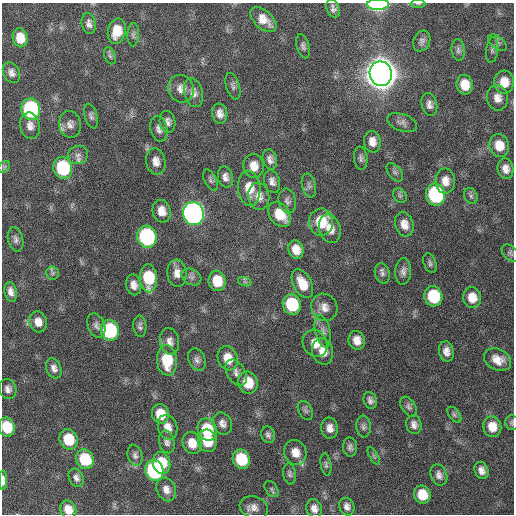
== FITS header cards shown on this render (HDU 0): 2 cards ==
NAXIS1  =                  512 / Axis length
NAXIS2  =                  512 / Axis length

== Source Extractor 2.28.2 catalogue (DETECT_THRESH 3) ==
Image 512 x 512 px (HDU 0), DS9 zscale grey, 1 PNG px = 1 image px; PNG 516 x 516 px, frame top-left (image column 1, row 512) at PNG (2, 3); each listed source drawn as its Kron ellipse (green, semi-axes under 4 px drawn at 4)
Background 127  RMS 12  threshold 36.2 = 3 sigma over >= 5 px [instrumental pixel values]
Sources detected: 137; all 137 listed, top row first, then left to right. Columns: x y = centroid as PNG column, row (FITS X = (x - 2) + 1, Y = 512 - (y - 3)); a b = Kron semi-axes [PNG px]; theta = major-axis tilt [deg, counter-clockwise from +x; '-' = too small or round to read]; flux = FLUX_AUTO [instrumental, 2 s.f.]
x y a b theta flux
418 3 7 3 -1 1.0e+03
378 4 11 5 1 1.0e+05
333 8 9 6 -71 3.1e+03
263 20 15 9 -41 1.0e+04
89 24 11 7 -78 3.8e+03
117 31 13 9 77 1.6e+04
133 35 11 6 88 2.3e+03
20 38 9 7 -79 1.4e+04
422 41 11 8 67 3.2e+03
498 43 11 6 -39 2.7e+03
303 46 12 6 -74 2.7e+03
458 50 11 6 -85 2.6e+03
492 50 13 6 83 2.9e+03
110 56 9 5 -70 2.0e+03
11 73 11 8 -63 4.5e+03
381 74 12 11 - 2.5e+06
504 82 11 10 - 1.2e+04
465 85 10 8 -80 1.4e+04
233 86 14 6 -73 3.0e+03
181 89 14 12 -62 7.5e+03
193 93 14 9 -78 5.8e+03
497 98 12 10 -80 7.1e+03
429 104 12 7 -76 4.3e+03
31 109 11 9 -77 1.2e+05
220 114 10 7 -81 5.3e+03
91 116 12 6 -73 2.6e+03
167 122 11 7 -81 4.0e+03
402 122 16 8 -19 4.2e+03
70 124 13 11 -79 5.3e+03
30 126 13 10 -79 6.2e+03
159 129 13 8 -77 4.3e+03
372 142 11 8 -81 6.9e+03
499 145 11 9 -77 1.3e+04
78 155 10 9 - 4.3e+03
361 158 11 6 -85 2.7e+03
270 159 10 7 -74 4.2e+03
156 161 13 9 -78 6.6e+03
254 166 12 10 -81 9.2e+03
4 167 7 5 45 1.5e+03
63 168 11 9 -76 6.6e+04
506 169 10 8 -82 5.9e+03
395 172 10 6 -53 2.6e+03
225 177 11 7 -77 4.6e+03
210 180 11 6 -64 2.2e+03
272 181 11 7 -76 4.5e+03
445 181 12 9 -89 7.9e+03
309 186 12 7 -76 3.1e+03
249 188 17 11 -84 1.5e+04
435 194 11 9 -78 9.8e+04
259 196 14 10 -83 7.1e+03
400 196 8 6 -54 2.1e+03
471 196 8 6 -65 2.2e+03
287 201 12 8 -77 3.5e+03
162 211 11 9 -75 8.7e+03
193 214 12 10 -74 4.2e+05
280 214 13 10 -54 2.1e+04
321 222 13 12 - 2.7e+04
404 224 12 9 -73 8.1e+03
330 229 14 10 -74 9.0e+03
147 237 11 9 -74 1.4e+05
16 239 12 7 -78 3.4e+03
296 250 9 7 -70 9.3e+03
510 253 10 6 -45 2.3e+03
430 263 10 6 -70 2.2e+03
403 271 13 8 86 4.2e+03
53 273 6 6 - 1.9e+03
177 273 13 9 -86 7.2e+03
382 274 10 7 -76 2.9e+03
191 277 10 7 -29 2.9e+03
148 278 14 8 -87 3.9e+04
217 281 10 8 -81 1.8e+04
245 282 7 4 -19 1.4e+03
302 284 15 9 -63 1.5e+04
134 285 10 7 -78 5.4e+03
11 292 10 6 -78 4.6e+03
433 296 10 9 - 4.3e+04
472 297 11 9 -80 1.1e+04
292 304 10 9 - 4.5e+04
324 307 14 12 -54 7.6e+03
38 322 10 8 -73 7.8e+03
96 325 13 8 -70 3.7e+03
140 326 11 6 -85 2.6e+03
110 330 10 9 - 6.9e+04
323 331 16 7 -76 5.5e+03
357 340 9 8 - 7.7e+03
170 341 13 9 -80 5.7e+03
315 343 14 12 -62 1.1e+04
446 351 10 7 -77 5.6e+03
323 352 13 10 -74 9.1e+03
228 358 12 10 -69 1.3e+04
167 360 15 10 -85 2.9e+04
197 360 11 8 -68 3.7e+03
497 360 14 10 -26 9.5e+03
54 368 10 7 -68 4.3e+03
236 373 14 9 -58 5.2e+03
248 383 11 9 -72 2.0e+04
8 389 10 8 -72 4.2e+03
370 400 8 6 -73 3.2e+03
409 407 11 7 -58 2.7e+03
305 410 10 6 -61 2.3e+03
160 414 10 8 -78 1.7e+04
454 415 9 5 -52 1.9e+03
222 423 11 9 -63 4.7e+03
512 423 7 6 - 1.6e+03
414 425 9 7 -76 4.3e+03
363 426 11 7 -85 2.9e+03
7 427 10 8 -72 2.4e+04
168 427 13 9 -71 8.0e+03
492 427 10 9 - 1.2e+04
330 428 10 8 -84 5.8e+03
207 430 11 9 -68 3.4e+04
268 435 8 7 - 2.6e+03
68 439 10 9 - 2.7e+04
207 441 11 9 -75 2.1e+04
167 442 11 7 -75 3.6e+03
192 443 11 9 -69 1.2e+04
350 447 9 7 -88 2.9e+03
295 453 12 11 - 9.9e+03
135 455 10 7 -73 3.1e+03
374 456 10 4 -60 1.7e+03
85 459 10 9 - 3.5e+04
241 459 10 8 -69 3.3e+04
162 463 11 8 -78 2.2e+04
326 465 11 5 -81 2.1e+03
481 470 9 6 -67 5.0e+03
154 471 10 9 - 1.3e+05
290 474 10 6 -82 2.4e+03
439 475 11 8 -68 4.2e+03
76 478 9 7 -64 3.6e+03
3 480 10 4 90 4.0e+03
166 489 12 9 -66 6.0e+03
271 489 9 5 -55 1.8e+03
422 495 9 8 - 1.7e+04
347 507 9 7 -68 4.2e+03
254 508 14 11 -19 6.6e+03
314 508 9 7 -69 5.1e+03
68 510 9 7 -60 9.4e+03
At the frame edge (FLAGS 8, measured only in part): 6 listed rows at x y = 418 3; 378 4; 512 423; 7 427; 3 480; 68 510